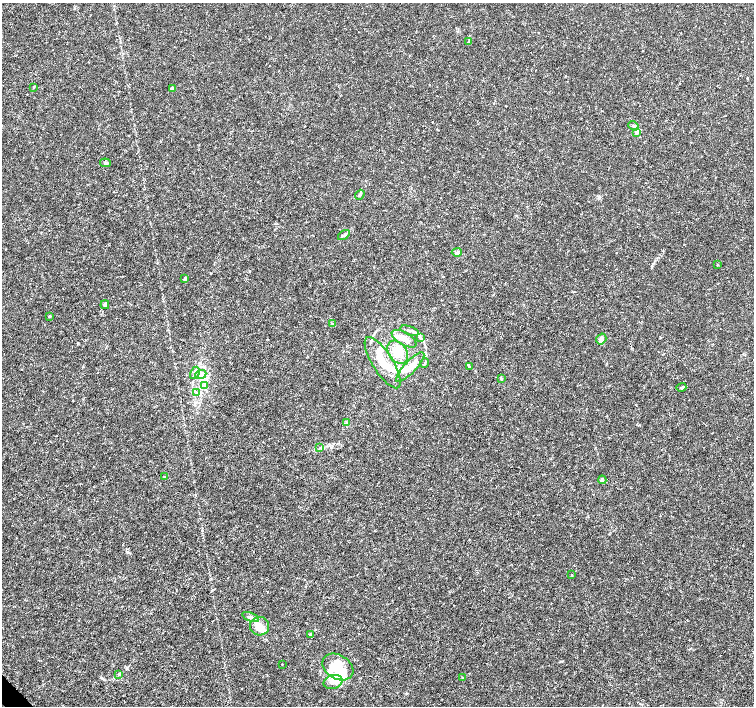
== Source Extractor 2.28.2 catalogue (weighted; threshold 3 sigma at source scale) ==
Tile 7 of 4 x 4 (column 3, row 2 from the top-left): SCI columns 3009-4512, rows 2965-4372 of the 6022 x 5995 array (HDU 1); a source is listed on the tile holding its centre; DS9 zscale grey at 2 x 2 block average (1 PNG px = mean of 2 x 2 image px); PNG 756 x 708 px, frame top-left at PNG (2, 3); each listed source drawn as its Kron ellipse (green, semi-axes under 4 px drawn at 4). Shown black and unused: <1% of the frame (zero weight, under 3 of 4 exposures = <1% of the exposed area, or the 3 px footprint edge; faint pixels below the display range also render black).
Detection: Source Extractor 2.28.2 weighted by HDU 2 'WHT'; one run over the whole footprint, this tile lists its part. Background 0.00168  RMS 9.3e-04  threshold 0.00418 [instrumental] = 3 sigma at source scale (4.5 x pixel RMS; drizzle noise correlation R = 1.50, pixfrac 1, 0.0396/0.0396 arcsec/px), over >= 5 px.
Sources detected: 56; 5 inside a brighter object's white glare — neither listed nor drawn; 9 inside a brighter listed object's ellipse — not listed separately; the other 42 listed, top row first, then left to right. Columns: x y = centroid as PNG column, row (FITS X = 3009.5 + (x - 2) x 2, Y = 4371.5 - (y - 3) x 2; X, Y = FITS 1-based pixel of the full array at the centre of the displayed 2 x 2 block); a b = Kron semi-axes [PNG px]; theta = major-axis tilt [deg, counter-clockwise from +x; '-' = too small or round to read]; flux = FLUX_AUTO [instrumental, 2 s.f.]
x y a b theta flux
469 42 3 3 - 0.15
34 87 3 2 - 0.14
172 88 4 3 - 0.37
633 126 5 3 - 0.36
637 132 3 3 - 1
105 163 5 3 - 0.32
360 195 5 3 - 0.48
344 235 6 3 34 0.43
457 252 5 4 - 0.4
717 265 3 2 - 0.13
185 278 3 2 - 0.51
105 305 4 3 - 0.34
50 316 2 2 - 0.36
332 323 3 3 - 0.19
410 331 10 3 -18 0.58
420 338 4 3 - 0.3
404 339 14 6 -30 2.8
601 339 5 5 - 0.95
398 352 13 9 -55 2.7
383 363 29 10 -58 9.7
425 363 5 3 - 0.24
410 367 19 6 47 3.1
469 367 4 2 - 0.23
195 373 6 3 61 0.44
201 374 6 2 23 0.44
501 379 4 2 - 0.18
205 385 4 3 - 0.26
681 387 5 2 - 0.23
197 393 3 2 - 0.19
347 423 3 2 - 0.18
320 448 4 2 - 0.19
164 477 3 2 - 0.2
602 480 4 3 - 0.42
572 575 3 2 - 0.098
251 617 9 4 -22 0.71
260 626 9 9 - 1.8
310 634 3 3 - 0.27
282 664 2 2 - 0.098
338 667 16 12 -32 3.9
119 674 4 2 - 0.23
462 678 2 2 - 0.28
333 682 9 7 15 1.7
Diffuse or blended objects may show on this block-average render without a row.